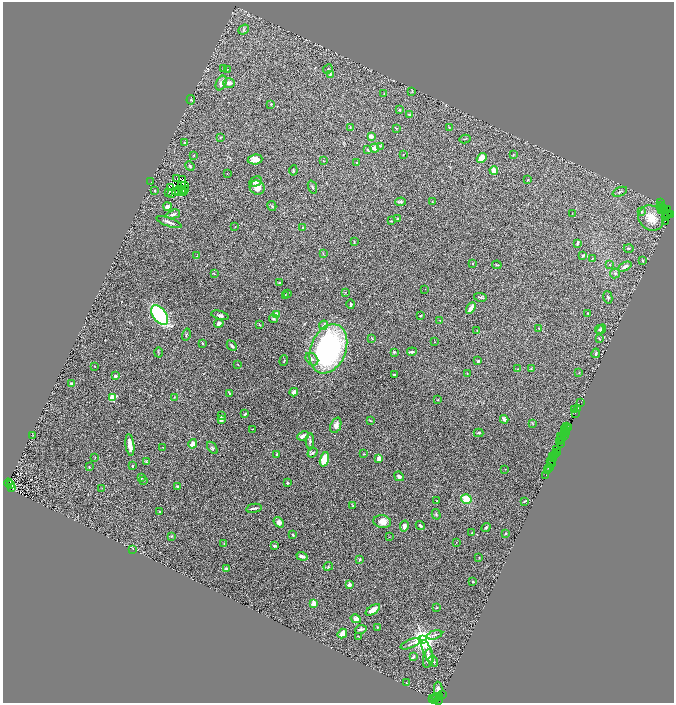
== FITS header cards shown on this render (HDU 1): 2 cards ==
NAXIS1  =                 1343
NAXIS2  =                 1401

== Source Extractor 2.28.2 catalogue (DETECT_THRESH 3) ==
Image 1343 x 1401 px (HDU 1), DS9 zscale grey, zoomed out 1/2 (1 PNG px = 2 x 2 image px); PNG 676 x 705 px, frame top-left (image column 2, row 1401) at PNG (3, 2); each listed source drawn as its Kron ellipse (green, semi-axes under 4 px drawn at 4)
Background 1.71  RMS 0.052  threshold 0.156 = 3 sigma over >= 5 px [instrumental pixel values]
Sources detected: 293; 38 cannot appear on this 1/2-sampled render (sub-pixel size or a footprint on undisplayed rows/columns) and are neither listed nor drawn; the other 255 listed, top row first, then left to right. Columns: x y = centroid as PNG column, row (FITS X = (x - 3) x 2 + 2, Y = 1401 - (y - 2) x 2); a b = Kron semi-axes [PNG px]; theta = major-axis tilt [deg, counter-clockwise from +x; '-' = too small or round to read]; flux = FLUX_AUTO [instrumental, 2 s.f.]
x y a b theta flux
244 29 6 3 40 15
224 68 3 3 - 6.7
227 69 3 2 - 4.6
328 69 5 3 - 11
330 74 3 3 - 14
221 83 8 5 65 60
229 83 6 4 1 53
412 91 4 3 - 8.3
384 94 3 2 - 5.9
191 100 5 2 - 6.1
271 104 3 2 - 6.6
400 109 3 3 - 6.3
409 115 3 3 - 8.7
350 127 3 3 - 7.6
449 127 2 2 - 3.5
396 128 3 2 - 5.9
371 136 4 3 - 26
220 137 3 2 - 7.5
465 139 5 2 - 5.9
185 143 3 3 - 12
380 146 3 3 - 5.7
375 148 4 4 - 47
368 150 4 2 - 7.1
194 155 3 2 - 6
403 155 2 2 - 4.7
513 155 4 3 - 7.8
482 158 5 4 - 110
255 159 7 5 7 69
323 161 3 3 - 7.8
357 162 3 3 - 12
190 166 5 4 - 17
293 170 5 3 - 8.9
494 170 4 4 - 72
227 173 2 2 - 3.7
177 179 2 1 - 3.3
183 179 3 1 - 0.56
528 180 2 2 - 5.2
151 182 2 1 - 2.3
256 182 7 4 27 41
185 185 2 1 - 1.6
181 186 3 1 - 2.3
171 187 3 1 - 2.6
312 187 6 3 -72 12
257 188 7 7 - 90
182 189 2 1 - 2.5
179 190 2 1 - 3.3
185 190 2 1 - 3.2
154 191 3 2 - 7.1
175 191 2 1 - 3.3
168 192 2 1 - 5.2
183 192 2 1 - 2.8
620 192 8 3 21 14
178 193 2 1 - 2.5
172 194 2 1 - 0.93
432 201 2 2 - 4.4
400 202 5 3 - 18
660 203 3 2 - 210
661 205 4 2 - 330
272 206 5 2 - 7.5
167 207 4 3 - 41
661 207 2 1 - 150
663 208 2 1 - 210
667 209 2 1 - 260
662 210 2 1 - 780
664 210 2 1 - 180
641 211 4 2 - 6.9
572 213 2 1 - 4
173 214 7 3 16 21
667 214 4 2 - 510
670 214 3 1 - 320
666 217 3 1 - 110
651 218 13 12 - 160
398 219 4 2 - 20
391 221 3 2 - 6.6
665 221 2 1 - 62
169 222 13 2 -19 29
235 227 3 2 - 3.4
303 227 4 3 - 12
354 242 3 2 - 5.3
577 243 4 2 - 13
629 248 5 2 - 8.4
323 253 3 2 - 5.8
197 256 2 1 - 3.3
583 256 3 2 - 12
592 258 3 2 - 4.2
643 261 4 2 - 8.4
473 263 3 2 - 9
497 265 5 3 - 8.4
610 265 3 2 - 5.9
625 267 7 4 27 37
615 273 5 5 - 18
214 274 4 2 - 6.6
279 283 2 2 - 18
425 289 2 1 - 2.4
345 292 2 2 - 4
287 294 3 3 - 9.9
285 296 4 3 - 13
480 297 6 3 -13 13
608 297 6 3 -76 18
351 304 4 2 - 13
471 308 6 2 59 60
588 313 3 2 - 11
276 314 4 4 - 45
160 315 11 6 -52 1200
220 315 9 4 -15 31
421 316 2 2 - 37
273 319 4 3 - 13
440 320 2 1 - 2.9
219 323 5 3 - 35
259 325 4 2 - 6.5
324 325 4 3 - 14
538 328 3 2 - 6.2
599 329 5 4 - 13
601 329 5 4 - 16
477 330 3 2 - 4.7
186 335 6 2 75 10
372 338 4 1 - 5.8
599 339 4 3 - 8.8
435 342 2 1 - 2.8
202 343 4 2 - 10
232 346 6 3 -46 22
328 349 25 17 69 2200
158 352 5 3 - 10
394 352 3 2 - 20
412 352 5 2 - 26
596 353 5 3 - 17
312 359 7 5 -45 33
284 361 5 2 - 8.7
478 361 3 3 - 11
238 365 2 2 - 4
94 366 2 2 - 3.1
518 369 3 2 - 4.5
531 369 4 2 - 5.7
579 372 3 2 - 4.2
394 374 3 2 - 11
467 374 2 2 - 3.6
115 376 3 3 - 20
72 384 3 2 - 44
294 392 4 3 - 31
229 393 4 2 - 8.9
112 397 3 3 - 570
174 397 3 2 - 4.3
438 400 3 2 - 6.8
581 402 2 1 - 66
578 408 2 1 - 140
575 410 4 1 - 33
245 414 2 2 - 19
575 414 3 2 - 230
221 416 4 3 - 22
504 419 4 3 - 27
221 420 4 3 - 19
370 420 4 2 - 6.6
532 423 3 2 - 5.2
336 425 8 5 70 44
567 426 2 2 - 270
568 427 2 1 - 150
567 428 3 2 - 190
252 429 2 1 - 4.6
564 430 4 1 - 140
567 431 2 1 - 130
566 432 2 1 - 110
479 433 5 3 - 14
33 435 2 1 - 3.8
303 436 6 3 23 46
561 436 3 1 - 190
565 436 3 1 - 290
561 438 2 1 - 120
310 441 8 3 -89 16
559 442 3 2 - 190
561 443 3 1 - 190
193 444 5 3 - 54
130 445 11 3 -83 84
163 447 2 1 - 3.6
212 448 7 3 -54 14
557 450 3 1 - 160
557 452 2 1 - 120
313 453 5 3 - 26
277 454 4 2 - 12
363 454 3 2 - 5
556 455 3 1 - 210
553 457 3 1 - 120
95 458 3 2 - 4.4
379 458 3 3 - 53
324 459 7 4 74 220
554 459 3 1 - 270
146 461 4 2 - 6.2
550 461 2 1 - 170
551 464 3 2 - 180
132 466 3 3 - 11
89 467 2 2 - 14
550 467 3 1 - 58
548 468 2 1 - 44
505 469 2 2 - 2.8
548 470 2 1 - 100
546 475 2 1 - 85
399 476 5 3 - 24
141 478 4 3 - 13
144 480 3 2 - 4
8 483 4 2 - 1200
287 483 2 2 - 26
11 484 2 1 - 230
177 487 2 2 - 40
11 488 3 2 - 750
102 488 2 2 - 3.6
466 499 5 4 - 180
437 501 2 2 - 4.8
524 501 4 2 - 9
353 505 3 2 - 5.1
254 508 8 2 12 23
160 511 3 2 - 5.8
436 514 5 3 - 12
279 522 6 4 -50 43
382 522 9 6 -8 91
420 525 5 2 - 17
404 526 5 4 - 39
486 527 5 3 - 14
472 533 3 2 - 6.6
505 534 3 2 - 7
293 535 3 2 - 12
171 536 4 3 - 9.2
389 537 3 2 - 3.8
456 542 2 1 - 2.5
224 544 3 2 - 5.3
275 546 4 2 - 11
133 549 2 2 - 3.4
302 556 5 3 - 41
479 558 3 2 - 5.8
360 559 3 2 - 11
328 566 5 3 - 11
227 568 3 2 - 20
473 582 2 2 - 8.8
349 585 2 2 - 140
314 603 2 2 - 230
436 608 2 1 - 5.5
373 610 8 3 34 89
356 619 5 4 - 36
377 627 2 2 - 8.8
361 629 6 3 11 25
342 634 5 2 - 150
434 635 8 3 17 17
358 636 3 1 - 4
423 639 4 4 - 11000
411 644 11 2 22 22
427 652 12 4 -70 39
413 657 3 2 - 32
428 658 9 5 80 59
433 661 6 3 -57 20
406 683 3 2 - 5.6
438 689 7 4 -89 35
442 695 2 2 - 74
439 697 2 1 - 400
433 698 4 2 - 210
437 698 4 2 - 790
435 699 2 2 - 360
439 700 2 2 - 220
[38 sub-pixel or undisplayed-footprint detections neither listed nor drawn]